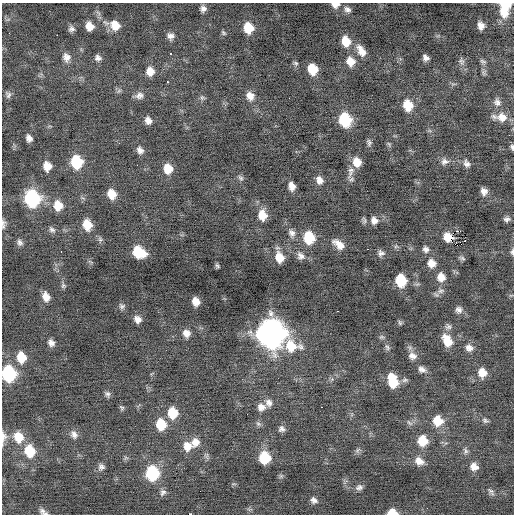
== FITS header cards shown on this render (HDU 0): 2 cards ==
NAXIS1  =                  512 / Axis length
NAXIS2  =                  512 / Axis length

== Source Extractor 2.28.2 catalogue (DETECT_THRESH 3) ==
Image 512 x 512 px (HDU 0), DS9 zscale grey, 1 PNG px = 1 image px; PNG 516 x 516 px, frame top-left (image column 1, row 512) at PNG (2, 3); no overlay
Background -0.0578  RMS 0.85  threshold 2.55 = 3 sigma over >= 5 px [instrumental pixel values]
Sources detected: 147; all 147 listed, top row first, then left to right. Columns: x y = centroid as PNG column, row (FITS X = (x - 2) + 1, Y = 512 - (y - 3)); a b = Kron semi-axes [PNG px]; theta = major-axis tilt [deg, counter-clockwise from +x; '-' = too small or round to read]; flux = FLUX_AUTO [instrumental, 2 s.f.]
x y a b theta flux
505 4 9 6 -5 1100
335 5 9 6 6 340
203 9 6 6 - 220
347 9 9 7 -30 220
504 12 12 11 - 830
98 13 9 3 -45 110
115 25 12 10 -47 790
89 26 9 7 -70 560
481 26 7 6 - 360
248 28 9 8 - 1200
71 29 7 7 - 200
223 33 7 4 -46 84
57 35 2 2 - 380
170 36 8 7 - 270
346 41 11 9 -67 890
361 51 15 8 -57 570
170 54 3 2 - 270
66 57 11 9 -79 370
98 58 8 7 - 220
426 58 6 5 - 230
350 61 11 9 -66 640
461 61 10 8 -60 200
483 61 8 6 -21 130
296 63 7 5 -40 100
312 69 9 7 -69 1300
150 71 10 9 - 570
167 81 3 2 - 110
8 95 9 7 -73 170
139 96 11 9 14 290
250 96 11 9 -52 480
202 98 7 6 - 120
497 102 11 9 -78 310
408 105 11 9 -74 1100
502 117 15 12 -11 700
148 120 9 7 -63 320
345 120 11 9 -71 3100
29 138 7 5 -63 270
369 142 8 6 -82 150
389 144 6 4 -47 87
512 147 7 4 -80 120
140 150 9 7 -58 270
445 161 11 9 11 280
76 162 11 9 90 2600
357 162 10 9 - 670
467 164 10 7 -51 240
137 165 2 2 - 130
47 166 8 7 - 680
168 169 10 8 -71 810
48 172 3 2 - 200
350 172 19 8 74 420
241 178 9 6 -50 140
319 180 10 8 -66 340
292 186 8 6 -77 400
484 191 8 7 - 330
111 194 9 7 -63 820
32 198 11 10 - 6900
58 205 11 10 - 870
262 215 12 9 -81 820
507 219 8 6 9 180
374 220 10 9 - 370
3 224 13 5 90 190
87 225 10 8 -73 930
52 229 10 7 -36 190
458 231 3 2 - 1900
292 233 11 8 -54 290
449 237 9 6 -4 1100
309 238 11 10 - 1700
100 239 8 6 -68 130
465 241 2 2 - 32
20 242 8 7 - 190
339 244 14 8 -38 570
455 244 3 2 - 110
461 244 2 2 - 110
396 246 6 4 44 98
426 249 9 7 -58 220
61 252 3 2 - 140
139 252 11 8 -30 1800
512 252 8 4 87 130
381 253 8 8 - 220
301 256 11 9 -56 290
279 257 12 9 -70 800
462 258 8 5 -21 120
431 263 11 10 - 510
217 266 5 4 - 99
441 277 11 10 - 520
401 280 9 8 - 2200
63 286 7 6 - 120
441 291 10 7 4 230
46 297 9 7 -66 490
196 301 7 6 - 490
122 306 8 7 - 150
459 310 9 8 - 240
337 311 3 2 - 250
137 319 8 7 - 330
400 323 7 5 -74 100
448 327 9 8 - 200
186 333 9 8 - 360
271 333 14 12 -79 56000
381 337 8 6 0 110
447 340 15 10 -60 960
51 343 8 6 -58 270
291 346 19 14 -17 1500
387 347 9 6 -61 150
469 348 10 9 - 330
412 356 11 10 - 400
21 357 11 9 -79 1000
422 369 10 8 -24 270
482 373 10 9 - 620
8 374 11 9 -79 5400
405 380 9 5 11 130
393 381 14 9 -74 1600
107 394 8 6 -59 160
269 403 11 9 -65 310
261 407 9 8 - 400
321 407 2 2 - 79
122 408 8 5 -59 100
172 413 11 9 -79 1400
485 420 9 6 -21 140
438 421 11 10 - 1100
409 423 11 4 -36 130
161 424 10 9 - 1400
258 424 8 5 -21 140
282 429 9 8 - 210
74 434 11 8 -61 300
3 437 18 7 85 360
18 437 13 11 -68 1100
422 441 10 10 - 1100
130 442 3 2 - 62
195 442 11 10 - 470
187 446 11 11 - 640
357 450 9 5 56 150
30 451 12 10 -76 1600
466 451 9 6 -67 160
126 458 7 4 -18 86
264 458 10 9 - 2100
419 461 12 10 -31 490
101 467 8 8 - 200
474 467 9 8 - 420
152 473 11 10 - 3900
359 487 9 7 7 210
491 491 12 5 -52 140
163 492 9 7 51 200
314 500 8 7 - 230
427 508 2 2 - 50
43 512 10 5 -35 210
392 512 8 6 0 750
190 514 4 2 - 2300
At the frame edge (FLAGS 8, measured only in part): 10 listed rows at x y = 505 4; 335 5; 512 147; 3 224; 512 252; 8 374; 3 437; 43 512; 392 512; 190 514